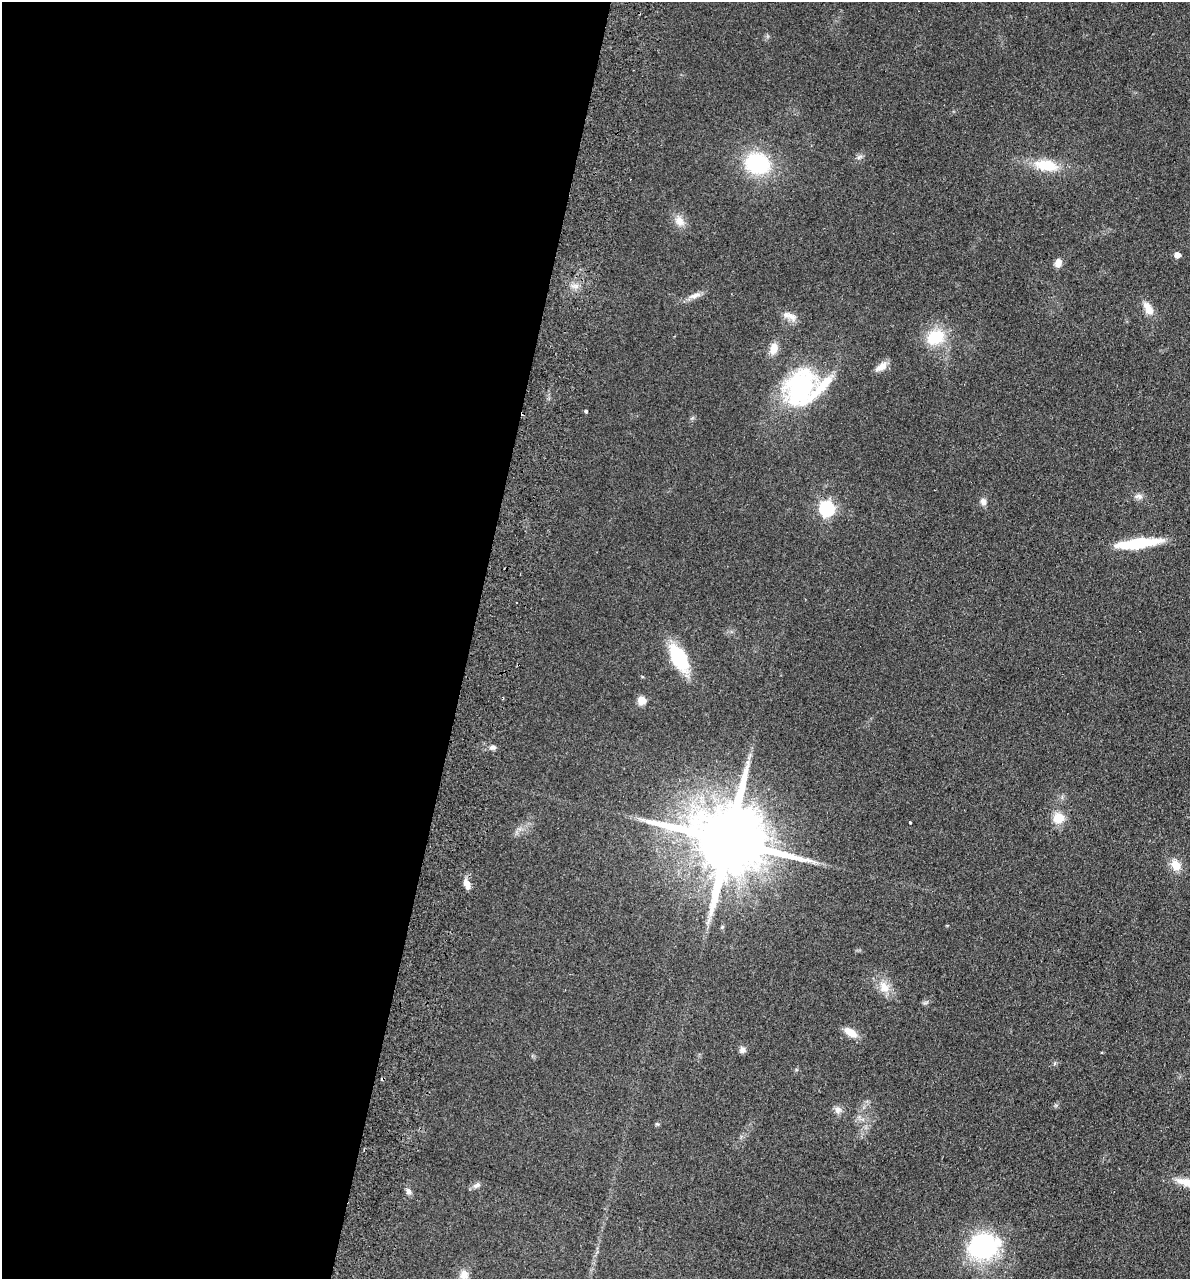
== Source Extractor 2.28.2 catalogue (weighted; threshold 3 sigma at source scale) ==
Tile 5 of 4 x 4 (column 1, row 2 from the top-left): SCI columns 180-1367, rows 2571-3847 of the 5237 x 5141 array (HDU 1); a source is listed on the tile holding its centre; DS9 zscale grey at full resolution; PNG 1192 x 1281 px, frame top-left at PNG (2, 2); no overlay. Shown black and unused: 40% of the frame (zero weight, under 2 of 3 exposures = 3% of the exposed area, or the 3 px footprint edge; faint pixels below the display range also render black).
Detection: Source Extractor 2.28.2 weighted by HDU 2 'WHT'; one run over the whole footprint, this tile lists its part. Background 0.191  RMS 0.012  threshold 0.055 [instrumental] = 3 sigma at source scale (4.5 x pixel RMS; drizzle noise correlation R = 1.50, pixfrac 1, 0.05/0.05 arcsec/px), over >= 5 px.
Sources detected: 39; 2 cosmic-ray / hot-pixel residue — not listed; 1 inside a brighter listed object's ellipse — not listed separately; the other 36 listed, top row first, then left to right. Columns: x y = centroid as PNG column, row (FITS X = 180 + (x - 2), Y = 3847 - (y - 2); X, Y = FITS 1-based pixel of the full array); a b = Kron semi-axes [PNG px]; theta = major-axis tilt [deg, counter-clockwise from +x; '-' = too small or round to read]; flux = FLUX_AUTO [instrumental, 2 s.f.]
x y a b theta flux
757 163 23 20 -16 96
1046 165 27 13 -9 37
679 221 15 11 -53 11
1177 255 6 6 - 7.7
1058 263 10 8 78 7.7
695 295 19 6 18 8.1
1148 308 19 9 -60 14
786 315 15 9 -7 9
935 337 19 14 26 45
774 348 13 9 76 12
881 367 17 9 36 9.5
800 388 51 39 67 150
586 411 3 3 - 7.1
1138 496 10 7 3 4.9
983 502 9 7 -69 5.2
827 509 8 7 - 140
1138 543 45 9 7 67
679 658 25 13 -62 81
503 698 4 2 - 1.2
642 700 7 7 - 14
493 747 8 6 0 3.7
748 762 7 4 71 3.3
1059 818 13 12 - 18
642 819 14 4 -6 5.1
910 822 3 3 - 2.1
728 840 25 17 -15 17000
1176 865 14 10 -58 15
467 884 12 7 -68 9.2
884 987 16 13 -67 16
851 1032 18 8 -35 13
742 1050 8 7 - 4.8
838 1110 9 9 - 5.7
477 1185 12 6 29 4.6
409 1191 8 7 - 4.1
983 1246 39 30 14 130
464 1275 13 12 - 9.6